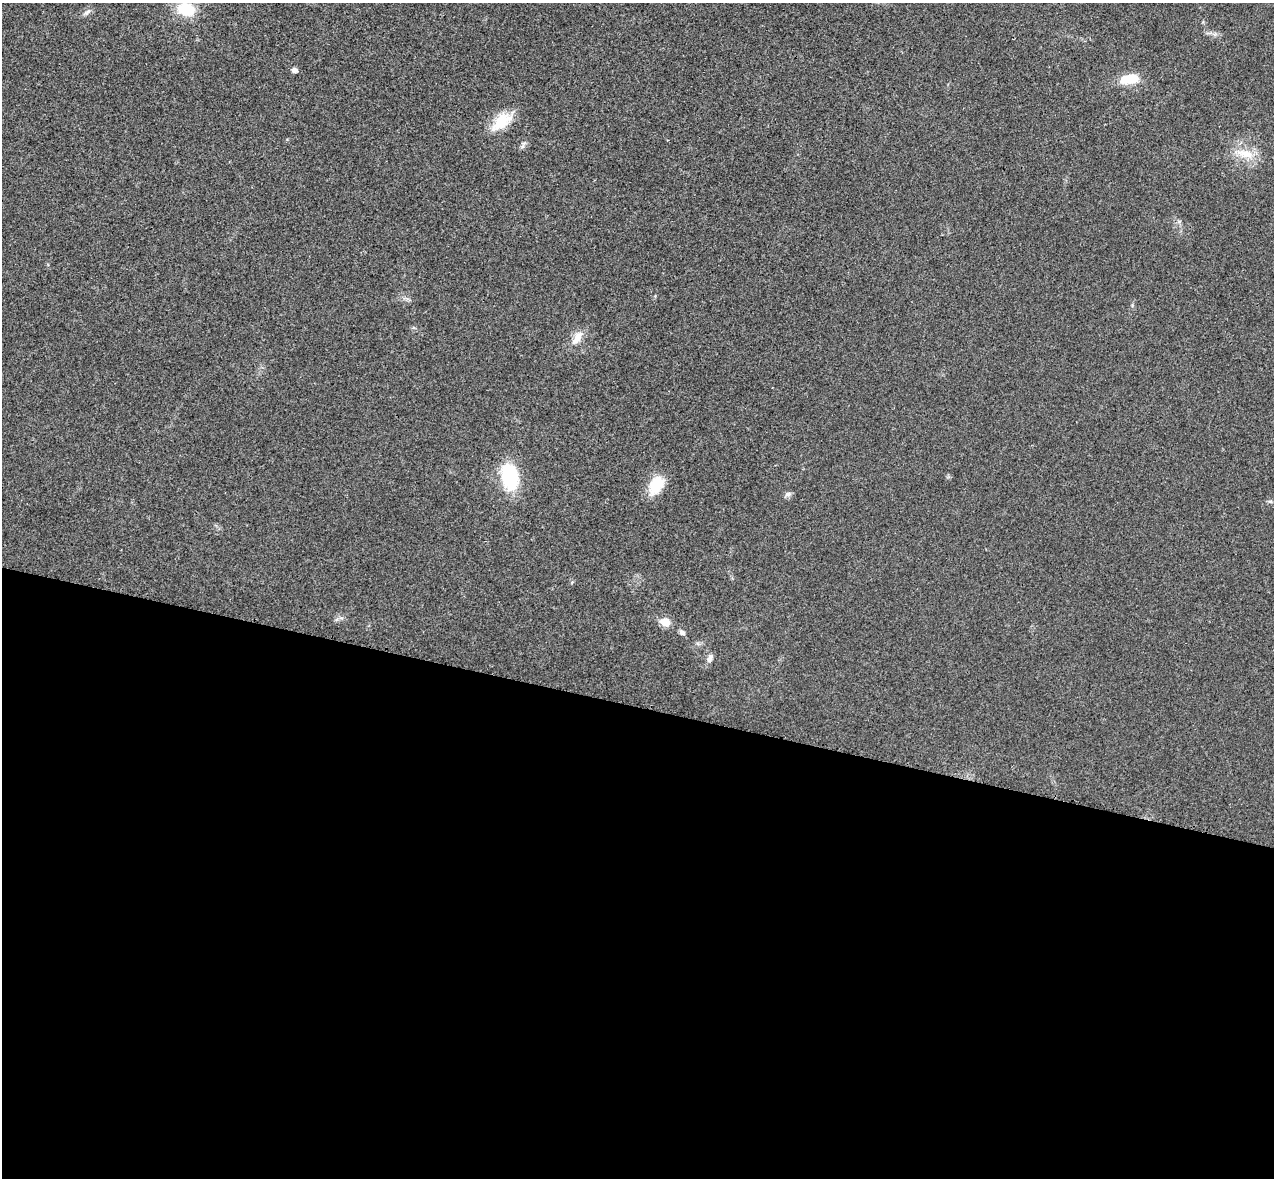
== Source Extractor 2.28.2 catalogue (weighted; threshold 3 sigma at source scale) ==
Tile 14 of 4 x 4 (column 2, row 4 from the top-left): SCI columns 1294-2565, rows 182-1357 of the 5134 x 5189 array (HDU 1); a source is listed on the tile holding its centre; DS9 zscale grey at full resolution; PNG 1276 x 1180 px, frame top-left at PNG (2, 3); no overlay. Shown black and unused: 40% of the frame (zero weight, under 3 of 4 exposures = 6% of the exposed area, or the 3 px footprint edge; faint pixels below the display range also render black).
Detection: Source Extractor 2.28.2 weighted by HDU 2 'WHT'; one run over the whole footprint, this tile lists its part. Background 0.0207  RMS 0.0044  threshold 0.0197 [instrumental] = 3 sigma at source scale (4.5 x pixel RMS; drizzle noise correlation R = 1.50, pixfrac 1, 0.05/0.05 arcsec/px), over >= 5 px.
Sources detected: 14; all 14 listed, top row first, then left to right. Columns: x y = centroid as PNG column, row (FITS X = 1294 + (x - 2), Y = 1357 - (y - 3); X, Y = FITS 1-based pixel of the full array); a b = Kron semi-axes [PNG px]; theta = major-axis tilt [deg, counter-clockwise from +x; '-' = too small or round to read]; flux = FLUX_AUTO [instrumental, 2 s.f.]
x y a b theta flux
186 9 17 12 -10 16
87 12 11 5 37 1.4
294 70 5 5 - 1.9
1129 79 18 10 9 11
501 122 30 14 42 11
1246 154 22 12 -15 8.1
577 338 19 9 60 4.8
510 477 26 15 -80 29
656 485 24 14 61 11
788 494 8 6 14 1.2
1270 501 6 4 0 0.65
665 622 6 6 - 10
682 632 7 5 -50 1.4
710 658 11 7 72 1.9
Isophote crosses this tile's border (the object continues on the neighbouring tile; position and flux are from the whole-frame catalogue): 1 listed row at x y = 186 9